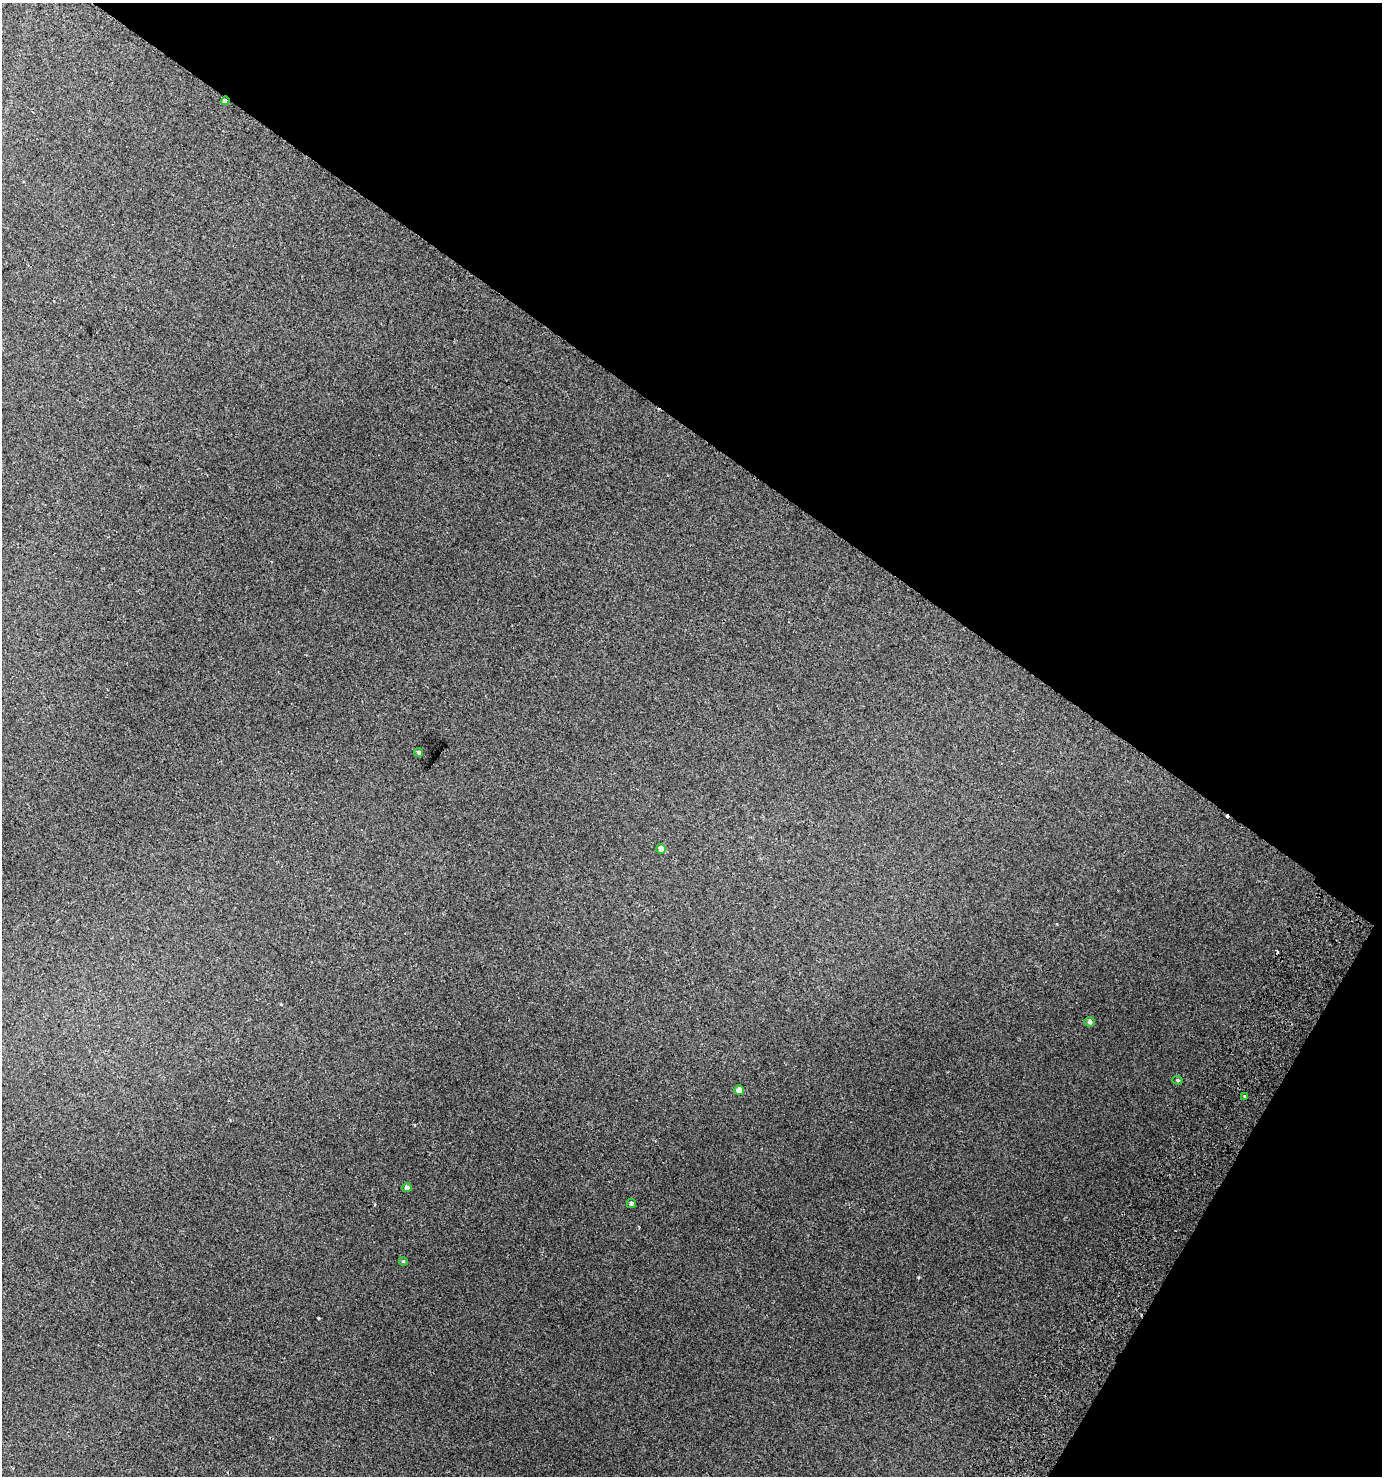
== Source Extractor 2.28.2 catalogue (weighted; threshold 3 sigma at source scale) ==
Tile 8 of 4 x 4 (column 4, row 2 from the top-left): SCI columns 4391-5770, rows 3000-4473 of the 6089 x 5992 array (HDU 1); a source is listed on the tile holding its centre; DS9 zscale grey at full resolution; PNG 1384 x 1478 px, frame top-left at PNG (2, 3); each listed source drawn as its Kron ellipse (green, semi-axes under 4 px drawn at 4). Shown black and unused: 34% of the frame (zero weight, under 2 of 3 exposures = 4% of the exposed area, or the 3 px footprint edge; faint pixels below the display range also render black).
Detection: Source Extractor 2.28.2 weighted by HDU 2 'WHT'; one run over the whole footprint, this tile lists its part. Background 0.0159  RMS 0.0048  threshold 0.0216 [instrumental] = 3 sigma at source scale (4.5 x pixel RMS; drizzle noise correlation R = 1.50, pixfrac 1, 0.0396/0.0396 arcsec/px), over >= 5 px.
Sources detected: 12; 2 cosmic-ray / hot-pixel residue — neither listed nor drawn; the other 10 listed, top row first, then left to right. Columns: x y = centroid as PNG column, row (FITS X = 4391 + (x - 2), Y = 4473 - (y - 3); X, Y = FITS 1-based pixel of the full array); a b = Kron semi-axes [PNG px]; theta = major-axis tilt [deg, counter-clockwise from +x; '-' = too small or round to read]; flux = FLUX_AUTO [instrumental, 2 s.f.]
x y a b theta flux
225 101 4 3 - 10
419 753 4 3 - 0.82
661 849 5 5 - 2.3
1089 1022 5 5 - 1.1
1178 1080 5 4 - 0.64
739 1090 5 4 - 2.6
1245 1096 3 3 - 2.3
407 1188 5 4 - 1.4
631 1204 4 4 - 0.92
403 1261 4 3 - 0.4
Overlapping masked pixels (flux is a lower limit): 1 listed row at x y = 225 101